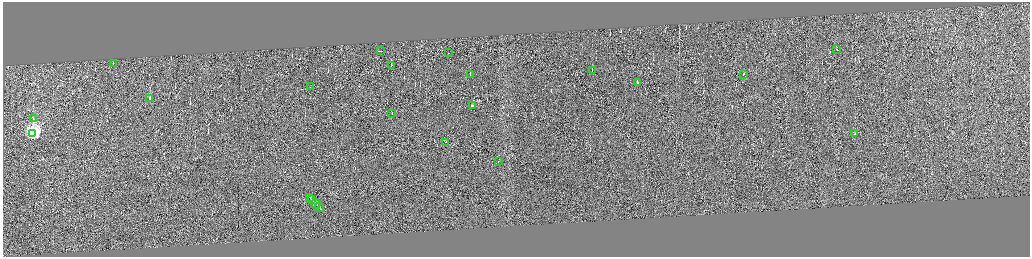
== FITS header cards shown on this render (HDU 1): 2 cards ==
NAXIS1  =                 4109
NAXIS2  =                 1017

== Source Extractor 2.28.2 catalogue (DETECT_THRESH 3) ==
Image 4109 x 1017 px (HDU 1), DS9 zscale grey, zoomed out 1/4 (1 PNG px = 4 x 4 image px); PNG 1032 x 259 px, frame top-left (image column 3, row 1014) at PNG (3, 2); each listed source drawn as its Kron ellipse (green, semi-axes under 4 px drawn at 4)
Background -0.224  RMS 3.8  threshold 11.5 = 3 sigma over >= 5 px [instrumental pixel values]
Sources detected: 388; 366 cannot appear on this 1/4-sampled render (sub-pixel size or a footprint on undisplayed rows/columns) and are neither listed nor drawn; the other 22 listed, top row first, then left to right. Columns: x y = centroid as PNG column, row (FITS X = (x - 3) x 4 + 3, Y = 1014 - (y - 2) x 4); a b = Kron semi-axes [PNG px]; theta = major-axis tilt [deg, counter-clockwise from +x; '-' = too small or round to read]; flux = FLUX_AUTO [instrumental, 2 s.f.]
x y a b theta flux
836 48 2 1 - 5200
381 50 3 1 - 32000
449 52 2 1 - 23000
113 63 2 1 - 7900
391 65 2 1 - 15000
592 69 2 1 - 15000
470 74 2 1 - 11000
743 74 2 1 - 15000
637 82 2 1 - 35000
310 86 2 1 - 2000
149 98 2 1 - 13000
473 105 2 1 - 14000
392 113 2 1 - 12000
33 118 2 2 - 1100
33 132 4 3 - 780000
855 133 2 1 - 18000
445 141 2 1 - 23000
498 161 2 1 - 15000
310 197 3 1 - 33000
312 199 4 1 - 38000
316 203 5 1 - 58000
319 207 5 1 - 59000
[366 sub-pixel or undisplayed-footprint detections neither listed nor drawn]